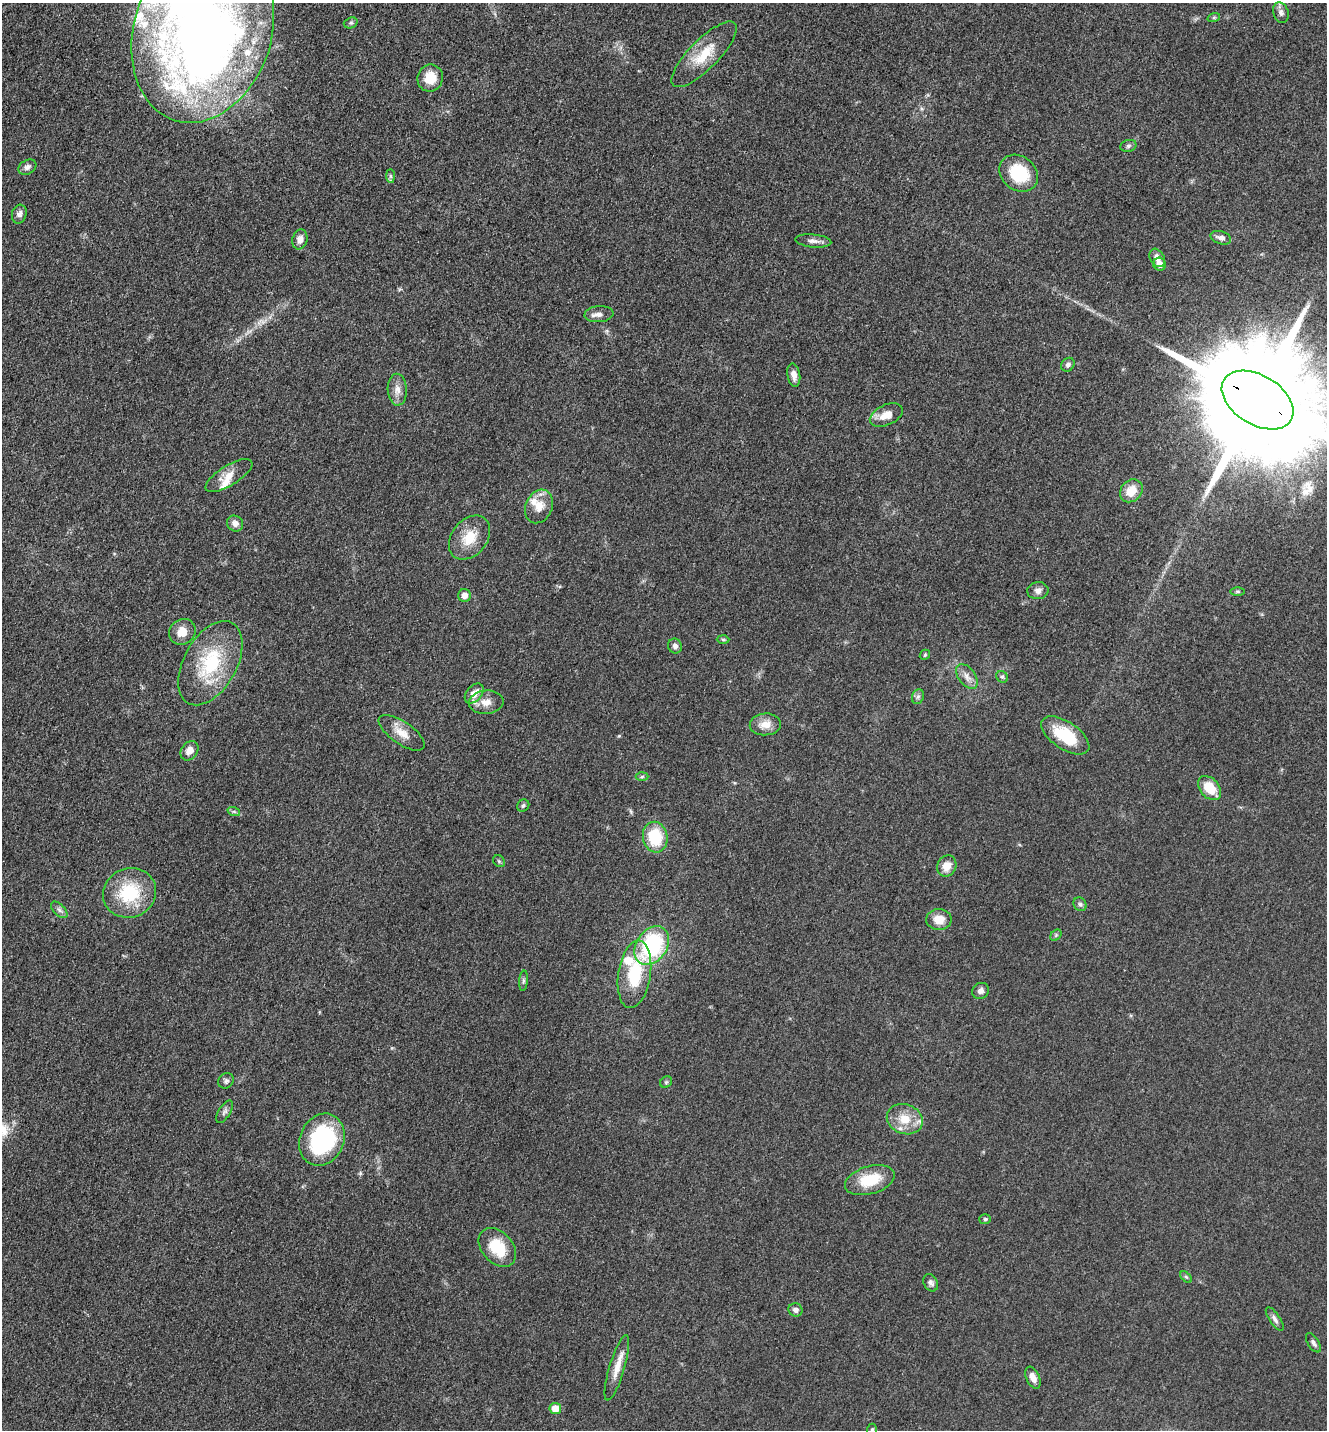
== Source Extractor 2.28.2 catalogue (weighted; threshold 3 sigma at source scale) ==
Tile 11 of 4 x 4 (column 3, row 3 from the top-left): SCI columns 2949-4273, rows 1471-2898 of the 5806 x 5774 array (HDU 1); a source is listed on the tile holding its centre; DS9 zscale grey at full resolution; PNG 1329 x 1432 px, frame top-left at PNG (2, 3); each listed source drawn as its Kron ellipse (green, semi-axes under 4 px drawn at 4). Shown black and unused: <1% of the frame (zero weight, under 3 of 5 exposures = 4% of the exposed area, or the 3 px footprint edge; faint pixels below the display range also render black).
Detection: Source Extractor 2.28.2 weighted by HDU 2 'WHT'; one run over the whole footprint, this tile lists its part. Background 0.0644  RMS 0.006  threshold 0.0269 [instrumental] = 3 sigma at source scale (4.5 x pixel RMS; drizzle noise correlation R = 1.50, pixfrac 1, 0.05/0.05 arcsec/px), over >= 5 px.
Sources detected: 85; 1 inside a brighter object's white glare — neither listed nor drawn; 7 inside a brighter listed object's ellipse — not listed separately; the other 77 listed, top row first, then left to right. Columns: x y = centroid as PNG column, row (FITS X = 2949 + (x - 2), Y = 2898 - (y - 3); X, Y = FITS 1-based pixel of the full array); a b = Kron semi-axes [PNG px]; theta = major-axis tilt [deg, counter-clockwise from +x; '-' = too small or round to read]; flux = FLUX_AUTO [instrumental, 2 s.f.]
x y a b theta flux
1281 13 10 7 -69 2.5
1214 17 6 4 19 0.86
351 23 7 5 20 1.1
203 31 93 69 72 590
704 54 44 14 45 19
430 78 13 12 - 11
1128 146 8 6 17 1.5
27 167 9 7 29 2.2
1019 173 21 17 -39 28
391 176 7 4 -89 1.2
19 214 9 7 76 2.8
1221 238 10 6 -17 3
300 239 10 7 75 3.6
813 241 18 6 -5 3.1
1157 258 10 7 -59 3.8
1160 264 6 6 - 4.3
599 314 14 8 5 3.5
1068 365 7 6 - 1.7
794 375 12 6 -81 4.1
397 390 16 9 -88 4.8
1258 400 39 24 -31 29000
886 415 17 10 25 7
229 476 27 10 32 8.1
1131 491 12 10 45 9.1
539 506 17 13 65 8.1
235 524 8 7 - 3.5
469 538 24 17 50 14
1038 591 10 8 5 2.9
1238 591 7 3 0 0.8
464 596 6 6 - 3.7
182 632 14 12 38 7.9
723 639 6 4 -2 0.85
675 646 7 6 - 2.2
925 655 6 4 47 0.81
210 663 46 26 61 44
967 676 14 8 -53 4.2
1002 677 6 5 - 1.1
474 694 11 7 50 6
918 697 8 6 68 1.5
486 702 17 11 5 6.5
765 724 16 11 4 7
402 733 27 11 -34 8.4
1065 735 27 13 -34 25
189 751 10 8 54 4.6
642 777 6 4 2 0.9
1209 788 14 9 -49 13
523 806 6 5 - 1.3
234 812 6 4 -19 0.96
655 837 15 12 -80 26
499 861 6 5 - 0.9
947 866 11 9 61 7.5
130 893 27 24 22 32
1080 904 7 6 - 1.5
59 910 10 5 -45 1.9
939 919 13 10 0 8.1
1056 935 6 5 - 0.93
652 946 21 15 56 66
634 974 34 16 81 32
523 981 10 4 85 1.3
981 991 9 7 32 2.7
226 1081 8 7 - 1.6
666 1082 6 5 - 1
225 1112 12 6 58 2
905 1119 18 14 -21 12
322 1140 27 22 66 69
870 1180 25 14 16 20
985 1219 6 5 - 1.1
497 1247 22 15 -48 20
1186 1277 7 4 -44 0.96
931 1283 9 6 -60 2.1
795 1310 7 6 - 2.4
1275 1319 14 5 -56 2.2
1313 1343 11 5 -58 1.9
617 1368 34 7 73 8.1
1033 1378 11 6 -66 4.1
555 1409 5 5 - 8.6
872 1430 6 5 - 0.93
Overlapping masked pixels (flux is a lower limit): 1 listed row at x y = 1258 400
Isophote crosses this tile's border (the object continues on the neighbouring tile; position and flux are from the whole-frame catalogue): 3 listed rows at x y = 203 31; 1258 400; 872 1430